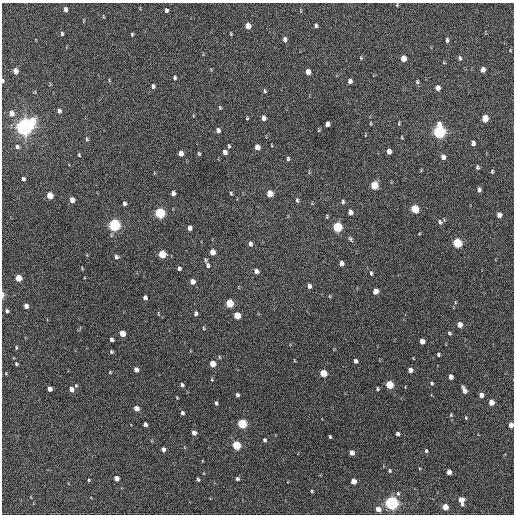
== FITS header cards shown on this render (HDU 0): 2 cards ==
NAXIS1  =                  512 / Axis length
NAXIS2  =                  512 / Axis length

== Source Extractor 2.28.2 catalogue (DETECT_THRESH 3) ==
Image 512 x 512 px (HDU 0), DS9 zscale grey, 1 PNG px = 1 image px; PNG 516 x 516 px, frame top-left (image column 1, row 512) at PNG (2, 3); no overlay
Background 532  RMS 15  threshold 45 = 3 sigma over >= 5 px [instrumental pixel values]
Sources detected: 159; all 159 listed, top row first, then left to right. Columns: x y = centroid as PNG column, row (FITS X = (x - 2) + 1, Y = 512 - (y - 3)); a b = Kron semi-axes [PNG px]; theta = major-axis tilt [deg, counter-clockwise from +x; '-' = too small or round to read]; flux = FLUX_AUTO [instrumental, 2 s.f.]
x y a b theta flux
397 5 5 4 - 940
65 9 5 4 - 3900
166 10 5 4 - 2400
316 25 4 3 - 2100
248 26 5 4 - 12000
62 34 6 4 -88 1700
132 34 4 3 - 1200
231 34 4 3 - 840
284 39 5 4 - 3400
447 40 6 4 85 2200
510 50 3 3 - 750
361 58 4 4 - 1000
403 58 5 4 - 14000
460 58 6 4 -79 2100
444 63 4 3 - 820
483 70 5 4 - 6000
15 71 5 4 - 12000
308 72 5 4 - 9400
174 77 6 4 -89 2200
3 81 4 3 - 1900
350 81 5 4 - 4300
417 82 5 4 - 1400
153 86 5 4 - 2300
438 88 5 4 - 5500
265 91 5 3 - 1300
220 108 4 3 - 1100
59 111 5 4 - 2800
11 113 5 5 - 6900
247 118 4 3 - 950
263 118 5 4 - 5500
485 118 5 4 - 23000
32 121 7 5 -82 20000
370 123 5 2 - 900
399 123 6 3 89 1100
327 124 5 4 - 7000
24 126 6 5 - 780000
218 130 5 4 - 4500
318 130 5 3 - 970
439 132 6 5 - 290000
401 137 4 3 - 820
87 139 7 4 -79 1600
473 143 5 4 - 3600
229 146 5 3 - 1400
17 147 4 3 - 2100
257 147 5 4 - 9200
225 152 5 4 - 4500
389 152 5 4 - 6400
181 153 5 4 - 7700
199 154 4 3 - 1200
79 155 5 4 - 1000
443 157 5 4 - 5200
288 159 5 4 - 1600
477 167 5 3 - 1800
492 171 5 4 - 1200
23 179 4 3 - 2400
374 185 5 5 - 32000
479 190 5 4 - 3300
173 193 5 4 - 4300
231 193 4 3 - 1200
270 194 5 4 - 19000
50 195 5 4 - 21000
72 200 5 4 - 10000
297 200 6 4 -83 2000
343 202 6 4 -81 1700
124 203 4 3 - 2600
415 209 5 5 - 49000
350 212 5 4 - 5500
160 213 5 5 - 130000
499 215 5 4 - 7100
327 216 6 3 90 1000
440 222 7 6 - 2500
114 225 5 5 - 220000
337 227 5 5 - 87000
190 228 5 4 - 4500
351 239 8 5 -54 2100
457 243 5 5 - 72000
250 244 6 4 -84 2700
212 252 5 4 - 12000
162 254 5 5 - 37000
116 257 5 4 - 2400
205 260 5 4 - 1400
341 263 5 4 - 5500
207 265 5 4 - 2400
179 268 4 4 - 2700
256 271 5 4 - 6200
371 273 6 3 -76 1600
18 278 5 4 - 19000
192 282 5 4 - 9100
309 286 5 4 - 4200
375 291 5 4 - 9300
3 295 9 3 89 2700
145 298 5 4 - 4300
455 302 4 3 - 690
229 303 5 5 - 39000
26 306 4 4 - 5800
7 311 5 4 - 2000
196 313 5 4 - 3100
158 314 6 3 -77 930
237 315 5 4 - 27000
460 325 5 4 - 8900
204 328 5 3 - 1000
122 333 5 4 - 18000
449 333 4 3 - 1300
111 339 4 4 - 2700
422 341 5 4 - 8400
16 347 5 3 - 1100
111 352 4 4 - 1600
438 354 3 3 - 1600
219 357 5 3 - 970
294 360 4 2 - 720
355 361 4 4 - 3400
16 364 4 4 - 1300
212 364 5 4 - 19000
136 370 5 4 - 6000
410 370 4 4 - 6600
110 372 4 4 - 840
323 373 5 4 - 27000
451 377 4 4 - 6600
212 379 5 3 - 1000
432 383 4 4 - 1300
76 385 4 4 - 1000
182 385 5 4 - 2400
389 385 5 4 - 40000
50 389 4 4 - 6600
71 389 5 4 - 7400
377 389 4 3 - 1400
464 390 7 4 -65 6800
237 395 4 3 - 2000
481 395 4 4 - 5000
491 402 5 4 - 11000
216 403 4 3 - 2200
136 408 5 4 - 11000
182 413 4 3 - 2600
451 415 5 4 - 1100
466 418 5 3 - 930
145 424 4 4 - 4300
242 424 5 5 - 80000
511 425 4 4 - 7800
194 433 4 4 - 6100
398 434 4 3 - 3400
330 437 3 3 - 1300
264 440 4 3 - 2200
236 445 5 4 - 59000
163 449 4 4 - 4900
426 451 4 3 - 1500
352 453 4 4 - 7400
389 471 4 3 - 1300
449 472 4 4 - 8300
116 478 4 4 - 10000
237 479 4 4 - 2200
89 480 3 3 - 1000
198 480 3 3 - 1600
353 481 4 4 - 12000
312 491 3 2 - 1100
398 494 6 5 - 1700
461 500 7 4 -77 13000
391 503 5 5 - 330000
445 507 4 4 - 18000
378 509 4 4 - 9500
At the frame edge (FLAGS 8, measured only in part): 4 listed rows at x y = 397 5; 3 81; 3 295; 511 425